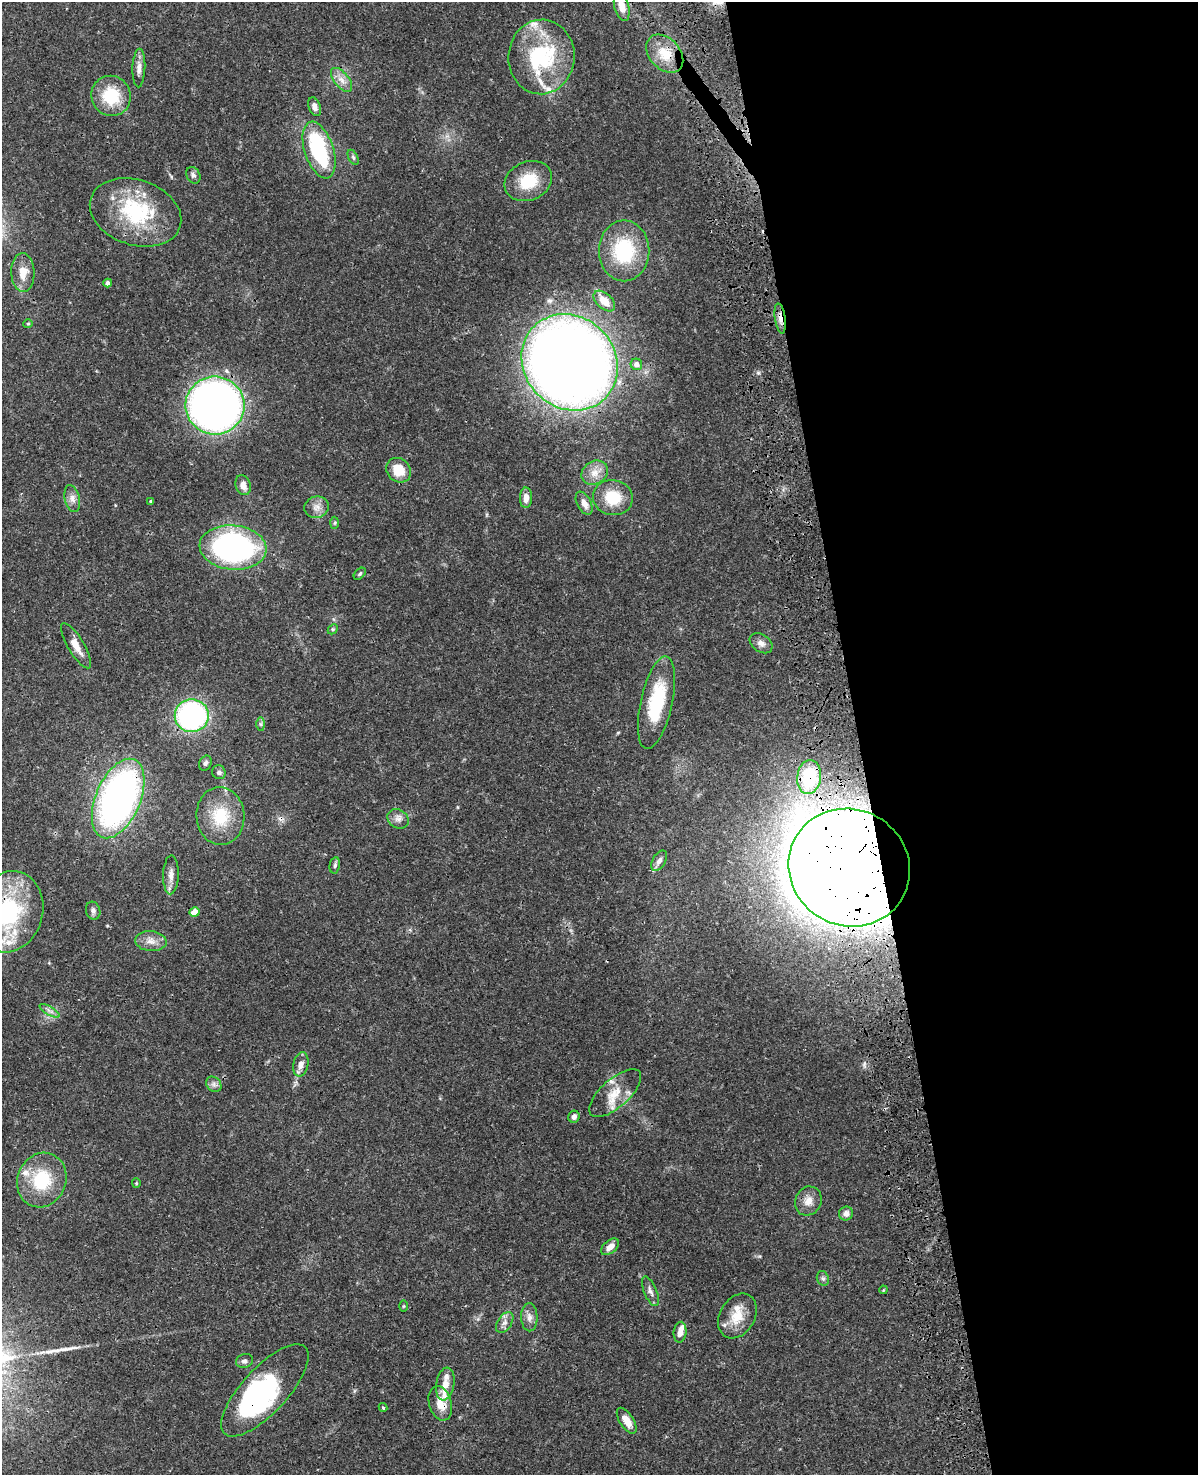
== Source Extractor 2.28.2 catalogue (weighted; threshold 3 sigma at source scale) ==
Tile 8 of 4 x 3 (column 4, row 2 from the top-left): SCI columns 3706-4901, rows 1749-3221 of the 5019 x 4863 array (HDU 1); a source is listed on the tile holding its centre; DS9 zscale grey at full resolution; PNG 1200 x 1477 px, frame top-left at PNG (2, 2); each listed source drawn as its Kron ellipse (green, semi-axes under 4 px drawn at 4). Shown black and unused: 29% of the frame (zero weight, under 3 of 4 exposures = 6% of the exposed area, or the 3 px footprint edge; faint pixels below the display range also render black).
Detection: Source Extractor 2.28.2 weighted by HDU 2 'WHT'; one run over the whole footprint, this tile lists its part. Background 0.0238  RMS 0.0024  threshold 0.011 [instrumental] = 3 sigma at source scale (4.5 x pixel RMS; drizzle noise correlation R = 1.50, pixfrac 1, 0.05/0.05 arcsec/px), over >= 5 px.
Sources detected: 97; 5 inside a brighter object's white glare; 1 cosmic-ray / hot-pixel residue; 1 long thin detection or spike segment (spike, bleed or trail) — neither listed nor drawn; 13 inside a brighter listed object's ellipse — not listed separately; the other 77 listed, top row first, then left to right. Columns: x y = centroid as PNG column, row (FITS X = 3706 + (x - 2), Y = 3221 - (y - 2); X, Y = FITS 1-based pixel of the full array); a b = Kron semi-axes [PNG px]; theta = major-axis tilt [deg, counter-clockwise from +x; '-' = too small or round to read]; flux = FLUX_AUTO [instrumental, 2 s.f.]
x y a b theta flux
622 6 15 7 -75 2.3
665 54 22 15 -47 4.9
541 57 37 33 85 23
139 68 19 6 88 1.6
342 80 14 7 -51 1.8
111 96 20 19 - 10
315 107 10 5 -71 1.3
319 150 29 14 -72 21
353 157 8 4 -63 0.47
193 175 9 6 -61 0.74
528 181 24 19 24 7.8
136 212 47 32 -19 21
624 251 30 25 90 17
23 272 19 11 -88 3.7
108 283 4 4 - 0.86
604 301 13 7 -43 4.2
780 318 15 5 -82 1.5
28 324 5 4 - 0.3
570 362 51 45 -45 330
636 364 6 5 - 1.5
215 405 29 29 - 170
399 470 13 11 -44 5
595 473 14 11 34 2.7
243 485 10 7 -72 1.7
526 498 10 6 -89 1.9
613 498 20 17 -10 7.9
72 499 14 7 -76 1.4
151 501 3 3 - 0.26
584 503 12 7 -63 2.1
317 507 12 10 15 1.7
335 523 6 4 88 0.33
233 547 33 22 -5 65
360 574 7 4 45 0.42
333 629 5 4 - 0.33
761 643 12 8 -34 1.4
76 646 26 8 -59 2.6
656 702 47 16 78 14
192 716 17 16 - 46
261 724 7 4 -89 0.47
205 763 8 6 66 0.7
219 772 7 6 - 0.81
809 777 17 12 83 7.2
118 798 42 22 67 100
220 816 29 24 -86 9.9
398 819 11 9 -30 1.4
659 861 11 6 59 1.2
335 865 8 5 79 0.55
849 868 61 58 -30 720
171 875 19 7 88 1.7
93 911 9 7 -75 0.91
9 912 41 34 72 26
195 912 5 4 - 3
151 941 16 10 -5 2.2
50 1011 11 3 -29 0.8
301 1064 12 7 79 1.6
214 1084 8 7 - 0.85
615 1093 32 14 41 5.2
574 1117 6 5 - 1.1
42 1180 28 24 67 12
136 1183 5 4 - 0.25
808 1201 15 13 63 2.3
846 1213 7 7 - 1.2
610 1247 10 6 40 1.9
823 1278 7 6 - 0.62
883 1290 4 3 - 0.19
650 1291 16 6 -67 1.2
403 1306 6 4 89 0.25
737 1316 24 17 60 4.8
529 1317 14 8 -88 1.6
505 1322 11 7 57 1.3
680 1332 10 6 84 1.7
244 1361 9 7 20 0.89
445 1384 16 9 80 2.5
265 1390 59 22 47 26
440 1403 17 11 -74 3.8
383 1407 4 3 - 0.33
627 1421 15 7 -57 2.9
Overlapping masked pixels (flux is a lower limit): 11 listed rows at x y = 665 54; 136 212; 780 318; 215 405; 192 716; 809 777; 118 798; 849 868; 9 912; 265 1390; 440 1403
Isophote crosses this tile's border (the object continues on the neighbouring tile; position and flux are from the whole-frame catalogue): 2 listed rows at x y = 622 6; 9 912
Unlisted compact peaks at least as high as the median listed source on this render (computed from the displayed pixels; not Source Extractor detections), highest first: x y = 758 373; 864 1064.